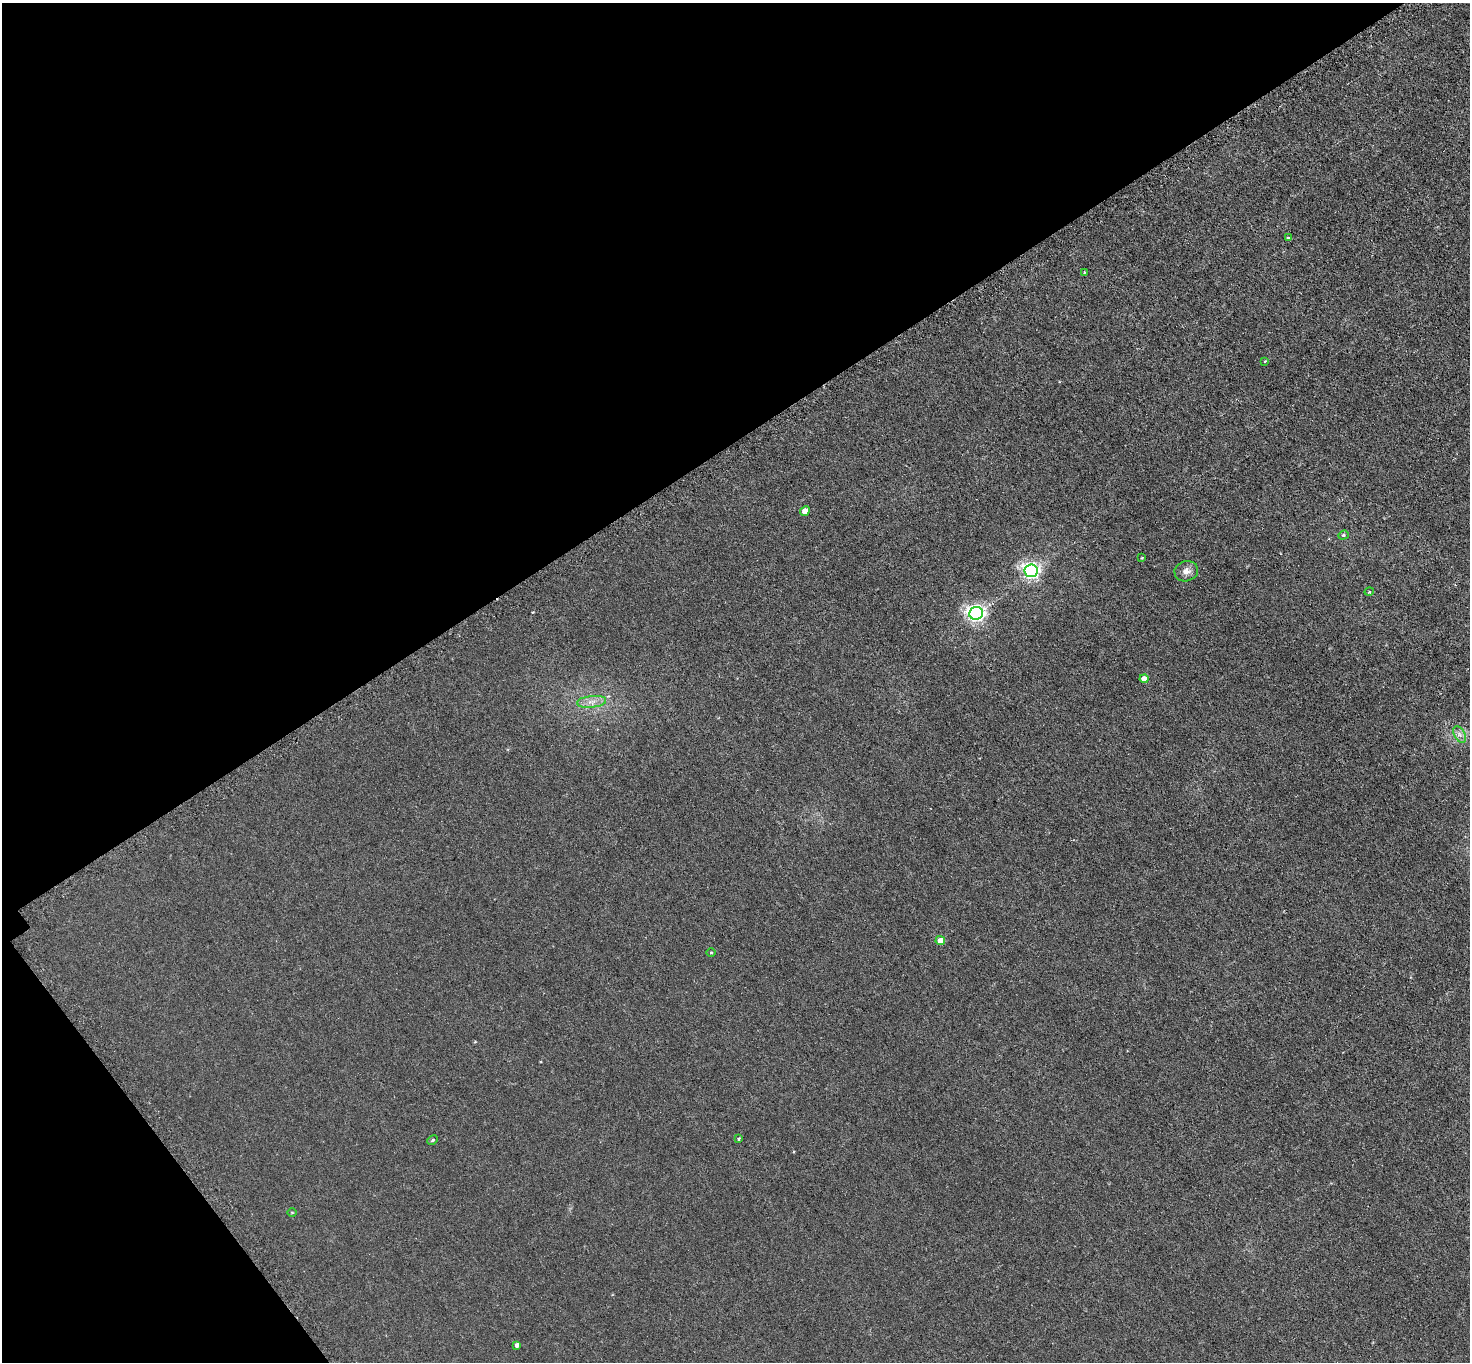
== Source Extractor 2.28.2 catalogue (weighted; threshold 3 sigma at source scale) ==
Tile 5 of 4 x 4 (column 1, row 2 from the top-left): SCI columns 41-1508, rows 3043-4402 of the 5951 x 5944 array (HDU 1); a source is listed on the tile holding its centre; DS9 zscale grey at full resolution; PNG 1472 x 1364 px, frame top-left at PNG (2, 3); each listed source drawn as its Kron ellipse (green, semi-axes under 4 px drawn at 4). Shown black and unused: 36% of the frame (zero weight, under 3 of 6 exposures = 3% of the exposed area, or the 3 px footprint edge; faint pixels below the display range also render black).
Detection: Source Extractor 2.28.2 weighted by HDU 2 'WHT'; one run over the whole footprint, this tile lists its part. Background 0.0103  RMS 0.0032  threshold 0.0132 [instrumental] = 3 sigma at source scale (4.09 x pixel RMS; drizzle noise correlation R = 1.36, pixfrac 0.8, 0.05/0.05 arcsec/px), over >= 5 px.
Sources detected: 19; all 19 listed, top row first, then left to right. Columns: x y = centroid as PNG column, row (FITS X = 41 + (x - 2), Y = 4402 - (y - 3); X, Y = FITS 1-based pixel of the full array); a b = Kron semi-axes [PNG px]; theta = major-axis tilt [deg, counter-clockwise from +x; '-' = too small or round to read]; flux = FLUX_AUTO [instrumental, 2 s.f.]
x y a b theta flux
1289 238 4 3 - 0.59
1084 272 4 3 - 0.29
1265 361 3 3 - 0.31
805 511 5 4 - 3.6
1343 535 5 4 - 0.43
1141 558 2 2 - 0.27
1031 571 6 6 - 95
1186 571 12 10 17 1.8
1369 592 5 3 - 0.25
976 613 7 6 - 110
1144 679 4 4 - 2.5
592 702 14 6 6 1.9
1460 735 9 5 -59 1.1
940 941 4 4 - 3.1
711 953 4 3 - 0.27
739 1139 3 3 - 0.62
433 1140 5 4 - 0.44
292 1212 5 3 - 0.23
517 1345 4 4 - 0.98